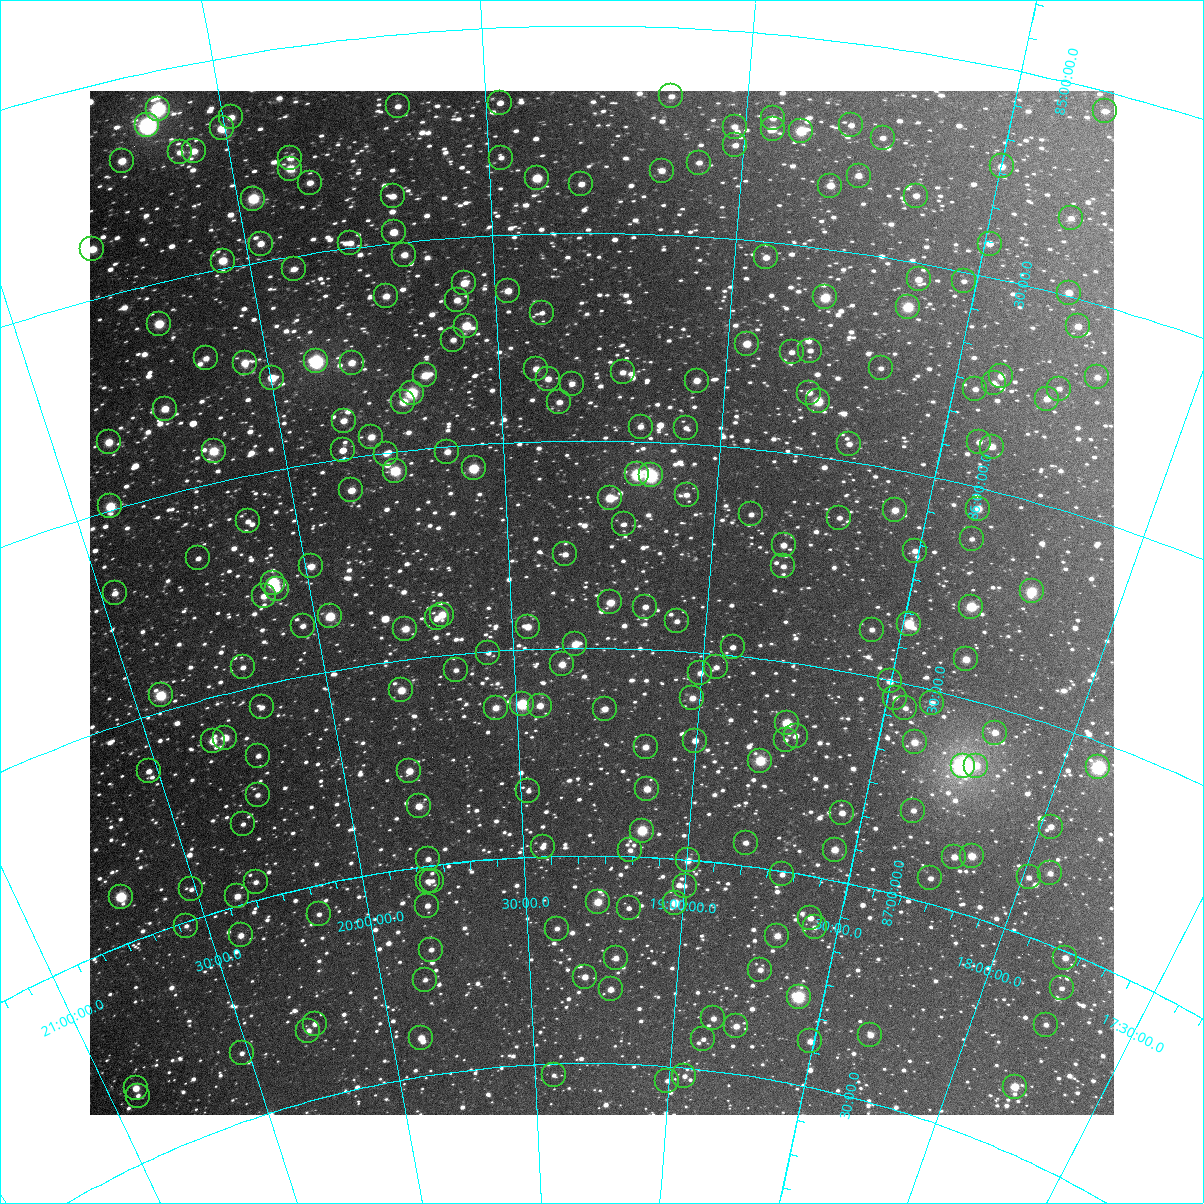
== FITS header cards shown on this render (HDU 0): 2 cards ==
NAXIS1  =                 1024
NAXIS2  =                 1024

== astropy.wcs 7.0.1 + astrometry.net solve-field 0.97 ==
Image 1024 x 1024 px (HDU 0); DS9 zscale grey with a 90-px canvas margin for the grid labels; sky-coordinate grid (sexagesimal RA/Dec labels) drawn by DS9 from the SOLVED WCS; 234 Tycho-2 reference stars matched to detected sources circled (green)
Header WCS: RA---TAN-SIP/DEC--TAN-SIP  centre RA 19:16:08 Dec +86:23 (289.03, +86.39 deg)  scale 8.67 arcsec/px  FOV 148.0' x 148.0'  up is +179 deg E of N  parity flipped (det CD > 0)
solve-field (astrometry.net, Tycho-2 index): VERIFIED the header's WCS against the Tycho-2 star catalogue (verified at 6 index scales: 14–234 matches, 0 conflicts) and refined it, rather than solving blind
Solved WCS: RA---TAN-SIP/DEC--TAN-SIP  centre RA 19:16:08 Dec +86:23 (289.03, +86.39 deg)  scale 8.67 arcsec/px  FOV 148.0' x 148.1'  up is +179 deg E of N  parity flipped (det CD > 0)
The solver's refit moves the header's centre by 0.25 arcsec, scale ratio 1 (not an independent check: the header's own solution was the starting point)
Tycho-2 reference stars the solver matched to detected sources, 234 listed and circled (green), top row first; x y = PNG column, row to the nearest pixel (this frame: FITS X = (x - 90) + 1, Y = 1024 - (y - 91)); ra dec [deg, ICRS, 3 dp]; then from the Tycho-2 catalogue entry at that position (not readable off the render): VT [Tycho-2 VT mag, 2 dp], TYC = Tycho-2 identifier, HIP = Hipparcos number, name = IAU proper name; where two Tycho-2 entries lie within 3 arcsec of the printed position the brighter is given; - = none
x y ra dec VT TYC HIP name
671 96 287.170 +85.166 12.00 4652-1347-1 - -
500 103 292.075 +85.182 11.86 4652-1091-1 - -
398 106 295.004 +85.173 11.53 4652-781-1 - -
158 109 301.754 +85.091 7.89 4653-1471-1 99091 -
1105 111 274.993 +85.047 11.65 4652-1271-1 - -
231 117 299.760 +85.145 11.23 4652-2145-1 - -
773 118 284.223 +85.201 11.53 4652-1454-1 - -
147 125 302.150 +85.124 7.20 4653-796-1 99232 -
851 125 281.961 +85.197 11.37 4652-1405-1 - -
735 127 285.308 +85.230 11.77 4652-1432-1 - -
222 128 300.082 +85.168 9.98 4653-1546-1 - -
773 129 284.193 +85.228 10.84 4652-569-1 - -
801 131 283.377 +85.226 9.30 4652-905-1 - -
883 138 281.011 +85.217 12.02 4652-1022-1 - -
735 145 285.241 +85.274 11.66 4652-1001-1 - -
194 151 301.000 +85.209 11.04 4653-985-1 - -
180 152 301.393 +85.204 11.29 4653-1083-1 - -
290 158 298.274 +85.265 11.27 4652-1040-1 - -
501 158 292.117 +85.314 12.27 4652-1905-1 - -
122 161 303.077 +85.194 10.65 4653-1540-1 - -
699 163 286.275 +85.322 11.87 4652-1016-1 - -
1002 166 277.479 +85.233 10.60 4652-1593-1 - -
290 169 298.316 +85.290 10.10 4652-782-1 - -
662 171 287.363 +85.346 11.18 4652-477-1 - -
859 176 281.550 +85.315 10.88 4652-433-1 - -
537 178 291.076 +85.366 9.76 4652-763-1 95392 -
310 183 297.809 +85.331 11.38 4652-521-1 - -
581 184 289.751 +85.381 11.15 4652-506-1 - -
830 186 282.339 +85.348 10.87 4652-928-1 - -
393 196 295.411 +85.388 11.33 4652-824-1 - -
916 196 279.779 +85.341 11.58 4652-1293-1 - -
253 199 299.543 +85.347 9.15 4652-998-1 - -
1071 218 275.158 +85.316 11.35 4652-589-1 - -
394 232 295.495 +85.474 10.95 4652-596-1 - -
350 243 296.849 +85.488 11.19 4652-576-1 - -
261 244 299.559 +85.457 10.95 4652-1004-1 - -
990 244 277.344 +85.421 10.71 4652-779-1 - -
92 249 304.545 +85.382 10.31 4653-1606-1 - -
404 255 295.240 +85.530 10.93 4652-1065-1 - -
766 257 284.032 +85.537 10.98 4652-1413-1 - -
223 261 300.789 +85.480 10.20 4653-742-1 - -
294 269 298.683 +85.530 11.41 4652-1075-1 - -
919 279 279.262 +85.539 10.78 4652-1080-1 - -
964 281 277.874 +85.522 11.97 4652-798-1 - -
464 283 293.447 +85.610 10.60 4652-393-1 - -
508 291 292.088 +85.635 10.83 4652-1084-1 - -
1069 293 274.653 +85.491 10.74 4652-1062-1 - -
386 296 295.941 +85.625 10.72 4652-187-1 - -
825 297 282.054 +85.617 9.50 4652-935-1 - -
457 300 293.712 +85.650 11.19 4652-1176-1 - -
908 307 279.430 +85.609 9.09 4652-561-1 91333 -
542 313 291.031 +85.691 12.21 4652-695-1 - -
159 324 303.138 +85.597 9.74 4653-949-1 - -
466 326 293.472 +85.713 9.93 4652-224-1 - -
1078 326 274.112 +85.564 10.67 4652-926-1 - -
453 340 293.937 +85.745 11.81 4652-222-1 - -
747 344 284.383 +85.749 10.47 4652-668-1 - -
810 351 282.312 +85.749 12.00 4652-1148-1 - -
792 352 282.909 +85.758 11.67 4652-247-1 - -
206 358 301.930 +85.703 11.39 4653-1463-1 - -
316 361 298.453 +85.759 7.87 4652-1221-1 97910 -
245 363 300.735 +85.732 10.33 4653-746-1 - -
352 363 297.301 +85.774 10.90 4652-1460-1 - -
881 368 279.954 +85.766 11.92 4652-388-1 - -
536 369 291.272 +85.825 10.95 4652-760-1 - -
623 372 288.405 +85.834 11.29 4652-632-1 - -
425 375 294.943 +85.824 10.24 4652-314-1 - -
1001 376 276.071 +85.726 10.67 4652-734-1 - -
1097 377 273.083 +85.669 11.26 4652-822-1 - -
272 378 299.950 +85.781 10.44 4652-1136-1 - -
548 379 290.882 +85.850 11.29 4652-76-1 - -
697 381 285.934 +85.847 11.02 4652-439-1 - -
994 383 276.259 +85.747 11.64 4652-422-1 - -
572 384 290.094 +85.862 11.39 4652-491-1 - -
975 389 276.794 +85.771 11.41 4652-861-1 - -
1059 389 274.161 +85.721 11.67 4652-38-1 - -
412 393 295.453 +85.863 8.85 4652-165-1 - -
809 393 282.171 +85.849 11.22 4652-1650-1 - -
1047 399 274.455 +85.752 10.80 4652-1031-1 - -
818 401 281.826 +85.867 9.68 4652-414-1 - -
403 402 295.758 +85.883 10.16 4652-368-1 - -
559 402 290.519 +85.906 11.23 4652-168-1 - -
165 409 303.602 +85.799 10.63 4653-1670-1 - -
344 421 297.836 +85.910 11.49 4652-198-1 - -
641 427 287.754 +85.964 11.68 4652-167-1 - -
686 428 286.198 +85.962 12.30 4652-104-1 - -
371 437 296.981 +85.958 10.71 4652-1436-1 - -
109 442 305.682 +85.841 10.27 4653-1301-1 - -
979 442 276.281 +85.893 11.42 4652-842-1 - -
849 444 280.588 +85.958 11.76 4652-986-1 - -
992 447 275.822 +85.896 10.68 4652-162-1 - -
343 450 298.013 +85.980 11.57 4652-592-1 - -
214 451 302.345 +85.924 9.69 4653-1636-1 - -
447 452 294.430 +86.012 11.18 4652-404-1 - -
386 454 296.554 +86.002 11.37 4652-72-1 - -
474 468 293.563 +86.058 9.46 4652-445-1 - -
395 471 296.301 +86.046 9.28 4652-970-1 - -
637 474 287.816 +86.079 8.78 4652-1235-1 94267 -
651 475 287.334 +86.081 8.10 4652-30-1 - -
351 490 297.912 +86.078 10.84 4652-1021-1 - -
687 495 286.038 +86.123 11.73 4652-969-1 - -
610 498 288.767 +86.138 9.68 4652-531-1 - -
110 506 306.248 +85.991 9.68 4653-1297-1 - -
978 509 275.769 +86.049 10.69 4652-328-1 - -
895 510 278.619 +86.096 10.62 4652-515-1 - -
751 514 283.675 +86.157 11.64 4652-250-1 - -
839 518 280.521 +86.138 11.89 4652-1706-1 - -
248 521 301.712 +86.108 12.16 4653-852-1 - -
624 524 288.241 +86.200 12.50 4652-88-1 - -
972 539 275.741 +86.124 12.42 4652-628-1 - -
784 545 282.381 +86.222 11.36 4652-236-1 - -
915 551 277.635 +86.183 11.59 4652-699-1 - -
565 554 290.406 +86.274 12.01 4656-138-1 - -
198 558 303.743 +86.168 12.32 4653-870-1 - -
311 566 299.787 +86.244 10.88 4652-2086-1 - -
783 566 282.291 +86.273 12.02 4656-123-1 - -
273 583 301.276 +86.266 8.68 4657-728-1 98913 -
277 589 301.194 +86.281 11.22 4657-432-1 - -
1032 591 273.167 +86.209 9.23 4652-423-1 - -
115 593 306.975 +86.194 11.96 4653-261-1 - -
264 596 301.718 +86.292 11.54 4657-658-1 - -
610 602 288.690 +86.389 10.41 4656-108-1 - -
645 607 287.353 +86.398 11.70 4656-134-1 - -
971 607 275.153 +86.282 9.25 4656-180-1 - -
442 615 295.165 +86.403 10.35 4656-498-1 - -
330 616 299.416 +86.371 9.59 4656-285-1 - -
437 618 295.371 +86.409 12.35 4656-473-1 - -
677 621 286.113 +86.429 11.99 4656-202-1 - -
909 624 277.277 +86.359 9.35 4656-168-1 - -
303 626 300.504 +86.381 12.02 4657-482-1 - -
528 627 291.888 +86.446 10.88 4656-377-1 - -
405 629 296.620 +86.426 10.46 4656-475-1 - -
872 630 278.623 +86.389 11.90 4656-184-1 - -
575 644 290.053 +86.490 10.31 4656-197-1 - -
733 647 283.858 +86.480 12.13 4656-177-1 - -
488 653 293.485 +86.503 12.60 4656-469-1 - -
966 659 274.850 +86.409 10.43 4656-146-1 89787 -
562 664 290.585 +86.539 10.51 4656-287-1 - -
243 667 303.089 +86.449 11.95 4657-669-1 - -
716 667 284.433 +86.531 11.75 4656-235-1 - -
456 670 294.827 +86.538 11.94 4656-268-1 - -
700 673 285.047 +86.550 11.41 4656-113-1 - -
890 681 277.547 +86.503 10.97 4656-169-1 - -
401 690 297.090 +86.572 10.35 4656-266-1 - -
161 695 306.472 +86.462 9.23 4657-176-1 - -
692 698 285.288 +86.611 11.36 4656-161-1 - -
895 698 277.197 +86.539 11.98 4656-46-1 - -
932 703 275.717 +86.530 11.72 4656-61-1 - -
522 704 292.244 +86.631 8.91 4656-255-1 95788 -
540 706 291.521 +86.637 10.99 4656-265-1 - -
262 707 302.733 +86.552 11.63 4657-502-1 - -
496 708 293.341 +86.636 10.92 4656-315-1 - -
905 708 276.704 +86.558 12.27 4656-193-1 - -
605 709 288.851 +86.646 11.22 4656-321-1 - -
787 723 281.328 +86.646 9.44 4656-48-1 - -
995 733 272.976 +86.560 11.13 4656-140-1 - -
796 736 280.863 +86.672 11.48 4656-137-1 - -
225 738 304.454 +86.602 10.61 4657-435-1 - -
786 740 281.283 +86.686 12.22 4656-30-1 - -
213 741 304.984 +86.603 10.32 4657-576-1 - -
695 741 285.043 +86.712 11.39 4656-446-1 - -
915 742 276.027 +86.633 10.53 4656-238-1 - -
646 747 287.109 +86.735 10.88 4656-433-1 - -
258 756 303.329 +86.664 12.12 4657-627-1 - -
760 761 282.216 +86.744 9.22 4656-201-1 - -
963 766 273.869 +86.658 6.73 4656-978-1 89465 -
976 766 273.345 +86.649 10.64 4656-85-1 - -
1098 767 268.599 +86.559 7.79 4655-47-1 87663 -
149 771 307.838 +86.627 11.83 4657-493-1 - -
409 771 297.197 +86.768 10.75 4656-457-1 - -
647 789 286.960 +86.836 10.39 4656-425-1 - -
528 791 292.149 +86.841 12.24 4656-259-1 - -
258 795 303.750 +86.755 11.69 4657-413-1 - -
419 806 296.998 +86.855 10.83 4656-443-1 - -
913 811 275.383 +86.793 11.82 4656-228-1 - -
842 813 278.379 +86.837 10.91 4656-109-1 - -
243 824 304.670 +86.814 12.43 4657-377-1 - -
1051 827 269.580 +86.733 11.28 4655-39-1 - -
642 831 287.107 +86.937 9.30 4656-367-1 94010 -
746 843 282.399 +86.945 11.56 4656-668-1 - -
543 847 291.619 +86.977 11.75 4656-437-1 - -
630 850 287.610 +86.985 12.23 4656-298-1 - -
835 850 278.389 +86.927 10.62 4656-607-1 - -
972 856 272.406 +86.860 10.21 4656-117-1 - -
954 857 273.133 +86.875 10.92 4656-124-1 - -
428 859 296.883 +86.984 12.29 4656-374-1 - -
688 860 284.940 +87.002 11.00 4656-825-1 - -
1050 873 268.913 +86.839 11.33 4655-526-1 - -
782 874 280.538 +87.008 11.85 4656-539-1 - -
1029 877 269.729 +86.866 11.51 4655-4-1 - -
930 878 273.891 +86.941 11.98 4656-624-1 - -
428 881 297.032 +87.037 11.94 4656-480-1 - -
432 881 296.819 +87.037 13.05 4656-471-1 - -
256 882 304.797 +86.957 12.25 4657-438-1 - -
685 886 284.990 +87.063 12.25 4656-848-1 - -
191 889 307.687 +86.930 12.01 4657-381-1 - -
237 896 305.783 +86.978 10.97 4657-620-1 - -
121 897 310.765 +86.890 9.15 4657-676-1 102243 -
598 902 289.076 +87.111 10.07 4656-835-1 - -
675 903 285.382 +87.106 10.01 4656-698-1 - -
427 906 297.193 +87.095 11.57 4656-335-1 - -
629 908 287.586 +87.125 12.11 4656-846-1 - -
319 914 302.316 +87.069 12.31 4657-479-1 - -
810 918 278.890 +87.100 11.24 4656-679-1 - -
186 926 308.430 +87.009 12.33 4657-723-1 - -
815 927 278.612 +87.120 12.06 4656-572-1 - -
557 929 291.063 +87.175 11.72 4656-302-1 - -
241 935 306.134 +87.071 11.02 4657-674-1 - -
777 936 280.312 +87.156 10.75 4656-677-1 - -
431 950 297.301 +87.201 12.06 4656-258-1 - -
616 958 288.145 +87.246 11.38 4656-882-1 - -
1065 958 266.880 +87.015 10.98 4655-587-1 - -
760 970 280.880 +87.243 11.34 4656-598-1 - -
585 977 289.699 +87.292 11.38 4656-795-1 - -
425 980 297.801 +87.271 12.20 4656-380-1 - -
1062 988 266.481 +87.086 12.39 4655-567-1 - -
611 989 288.376 +87.322 11.26 4656-775-1 - -
799 997 278.738 +87.292 8.50 4656-717-1 91099 -
713 1018 282.930 +87.374 11.66 4656-656-1 - -
315 1024 303.766 +87.324 12.10 4657-678-1 - -
1046 1025 266.498 +87.181 12.02 4655-622-1 - -
736 1026 281.691 +87.386 11.32 4656-979-1 - -
308 1031 304.180 +87.336 11.16 4657-640-1 - -
870 1035 274.700 +87.342 10.85 4656-983-1 - -
421 1038 298.455 +87.408 10.92 4656-489-1 - -
703 1039 283.332 +87.427 12.73 4656-1085-1 - -
810 1041 277.685 +87.392 11.00 4656-1005-1 - -
242 1053 307.834 +87.343 12.29 4657-670-1 - -
554 1075 291.454 +87.528 12.20 4656-1013-1 - -
684 1076 284.154 +87.520 12.10 4656-994-1 - -
667 1081 285.102 +87.535 12.27 4656-1026-1 - -
1015 1087 266.726 +87.348 9.83 4655-796-1 - -
136 1088 313.601 +87.329 10.85 4657-663-1 - -
138 1096 313.665 +87.348 12.65 4657-755-1 - -